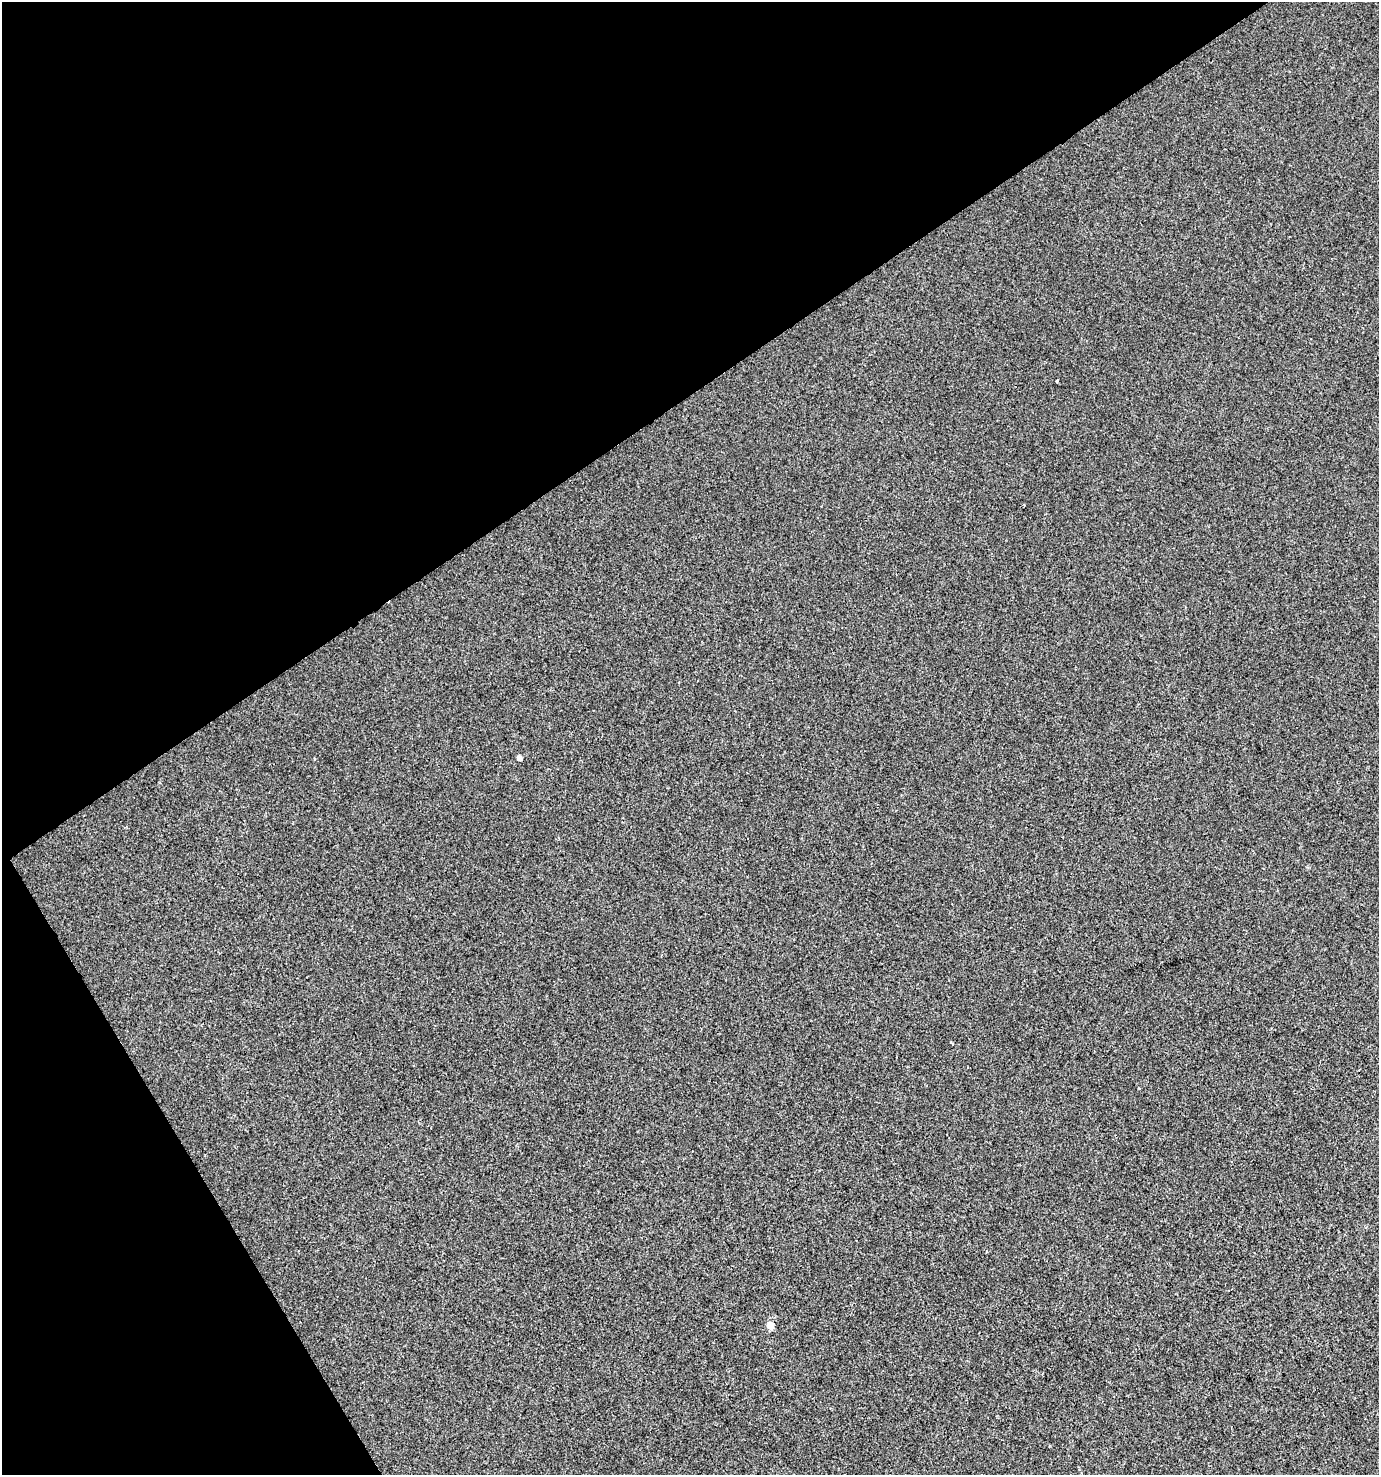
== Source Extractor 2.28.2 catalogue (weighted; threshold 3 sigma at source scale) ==
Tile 5 of 4 x 4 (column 1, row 2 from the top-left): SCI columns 118-1494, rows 2948-4420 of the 5803 x 5892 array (HDU 1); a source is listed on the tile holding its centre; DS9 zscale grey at full resolution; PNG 1381 x 1477 px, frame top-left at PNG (2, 2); no overlay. Shown black and unused: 33% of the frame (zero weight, under 2 of 3 exposures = <1% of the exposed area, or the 3 px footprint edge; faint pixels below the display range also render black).
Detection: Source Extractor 2.28.2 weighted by HDU 2 'WHT'; one run over the whole footprint, this tile lists its part. Background 5.08e-05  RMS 0.0042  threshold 0.0189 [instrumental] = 3 sigma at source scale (4.5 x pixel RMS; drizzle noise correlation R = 1.50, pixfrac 1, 0.0396/0.0396 arcsec/px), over >= 5 px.
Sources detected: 4; all 4 listed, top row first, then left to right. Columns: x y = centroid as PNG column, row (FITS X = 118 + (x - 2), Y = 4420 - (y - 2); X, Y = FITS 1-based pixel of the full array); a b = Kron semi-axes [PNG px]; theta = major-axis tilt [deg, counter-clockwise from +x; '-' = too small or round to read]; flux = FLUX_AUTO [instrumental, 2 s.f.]
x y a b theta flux
1057 380 3 3 - 2.1
519 758 5 4 - 1.7
951 1043 4 2 - 0.47
770 1326 5 5 - 5.3